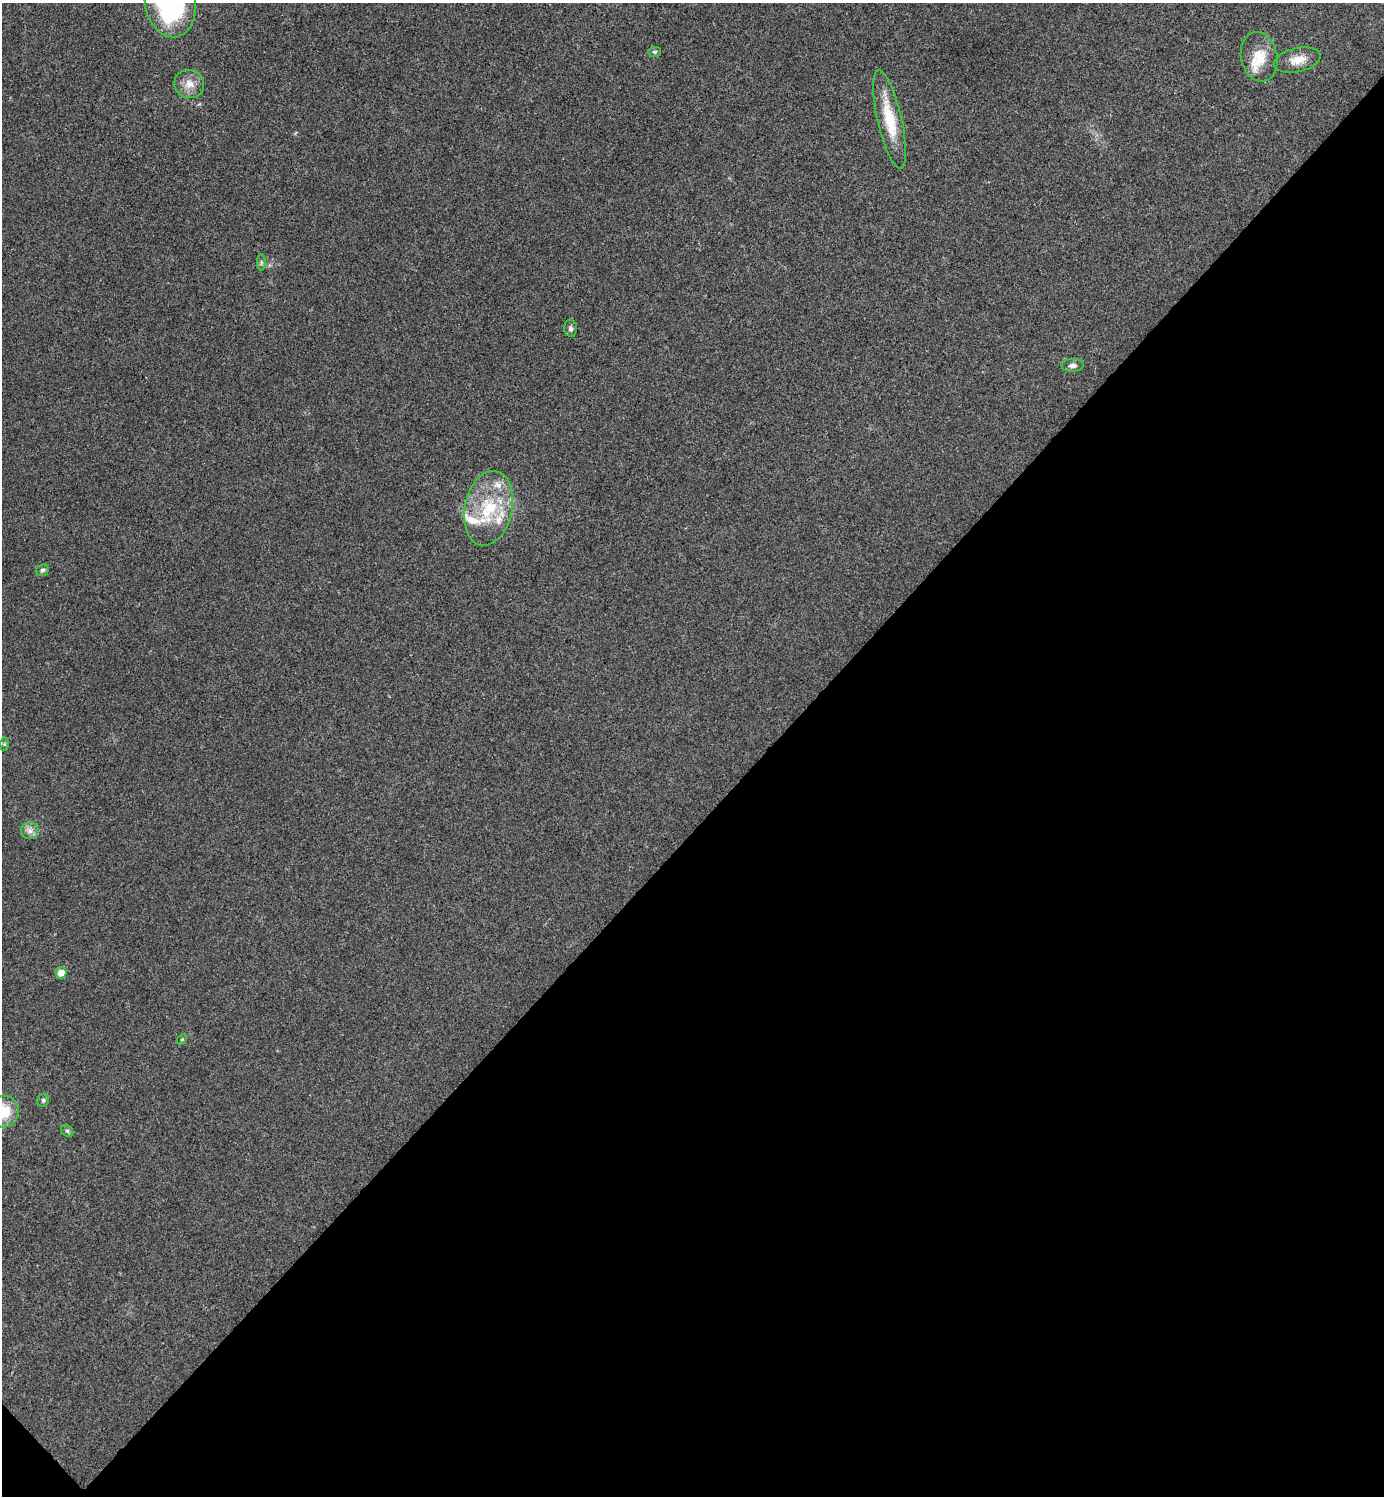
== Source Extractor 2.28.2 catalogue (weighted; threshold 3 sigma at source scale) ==
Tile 15 of 4 x 4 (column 3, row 4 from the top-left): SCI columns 2921-4302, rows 7-1500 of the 5984 x 5984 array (HDU 1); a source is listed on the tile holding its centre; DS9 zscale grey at full resolution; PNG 1386 x 1498 px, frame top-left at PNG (2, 3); each listed source drawn as its Kron ellipse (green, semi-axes under 4 px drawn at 4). Shown black and unused: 45% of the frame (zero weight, under 3 of 4 exposures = <1% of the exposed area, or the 3 px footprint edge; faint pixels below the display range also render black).
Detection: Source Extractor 2.28.2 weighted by HDU 2 'WHT'; one run over the whole footprint, this tile lists its part. Background 0.0193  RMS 0.0054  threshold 0.0242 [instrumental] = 3 sigma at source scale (4.5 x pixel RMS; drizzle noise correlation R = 1.50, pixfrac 1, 0.05/0.05 arcsec/px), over >= 5 px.
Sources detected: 22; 4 inside a brighter listed object's ellipse — not listed separately; the other 18 listed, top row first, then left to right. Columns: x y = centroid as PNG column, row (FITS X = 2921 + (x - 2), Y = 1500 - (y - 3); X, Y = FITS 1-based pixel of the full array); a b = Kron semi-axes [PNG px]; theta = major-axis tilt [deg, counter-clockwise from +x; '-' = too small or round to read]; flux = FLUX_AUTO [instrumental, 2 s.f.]
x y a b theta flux
170 3 34 25 -78 92
654 52 6 5 - 0.86
1259 57 25 18 -78 12
1297 60 23 12 12 7.5
189 84 15 14 - 6
890 119 50 12 -77 20
261 262 8 4 -90 1
570 328 8 6 -84 1.6
1072 366 11 6 2 2.3
489 508 38 24 78 30
42 570 6 5 - 1.1
4 744 6 4 89 0.83
30 831 8 8 - 2.8
61 973 5 5 - 5.6
182 1039 6 4 45 0.66
43 1100 7 5 57 1.1
3 1112 16 15 - 16
67 1131 7 5 -44 1
Isophote crosses this tile's border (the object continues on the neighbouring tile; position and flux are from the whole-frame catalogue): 2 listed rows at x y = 170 3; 3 1112